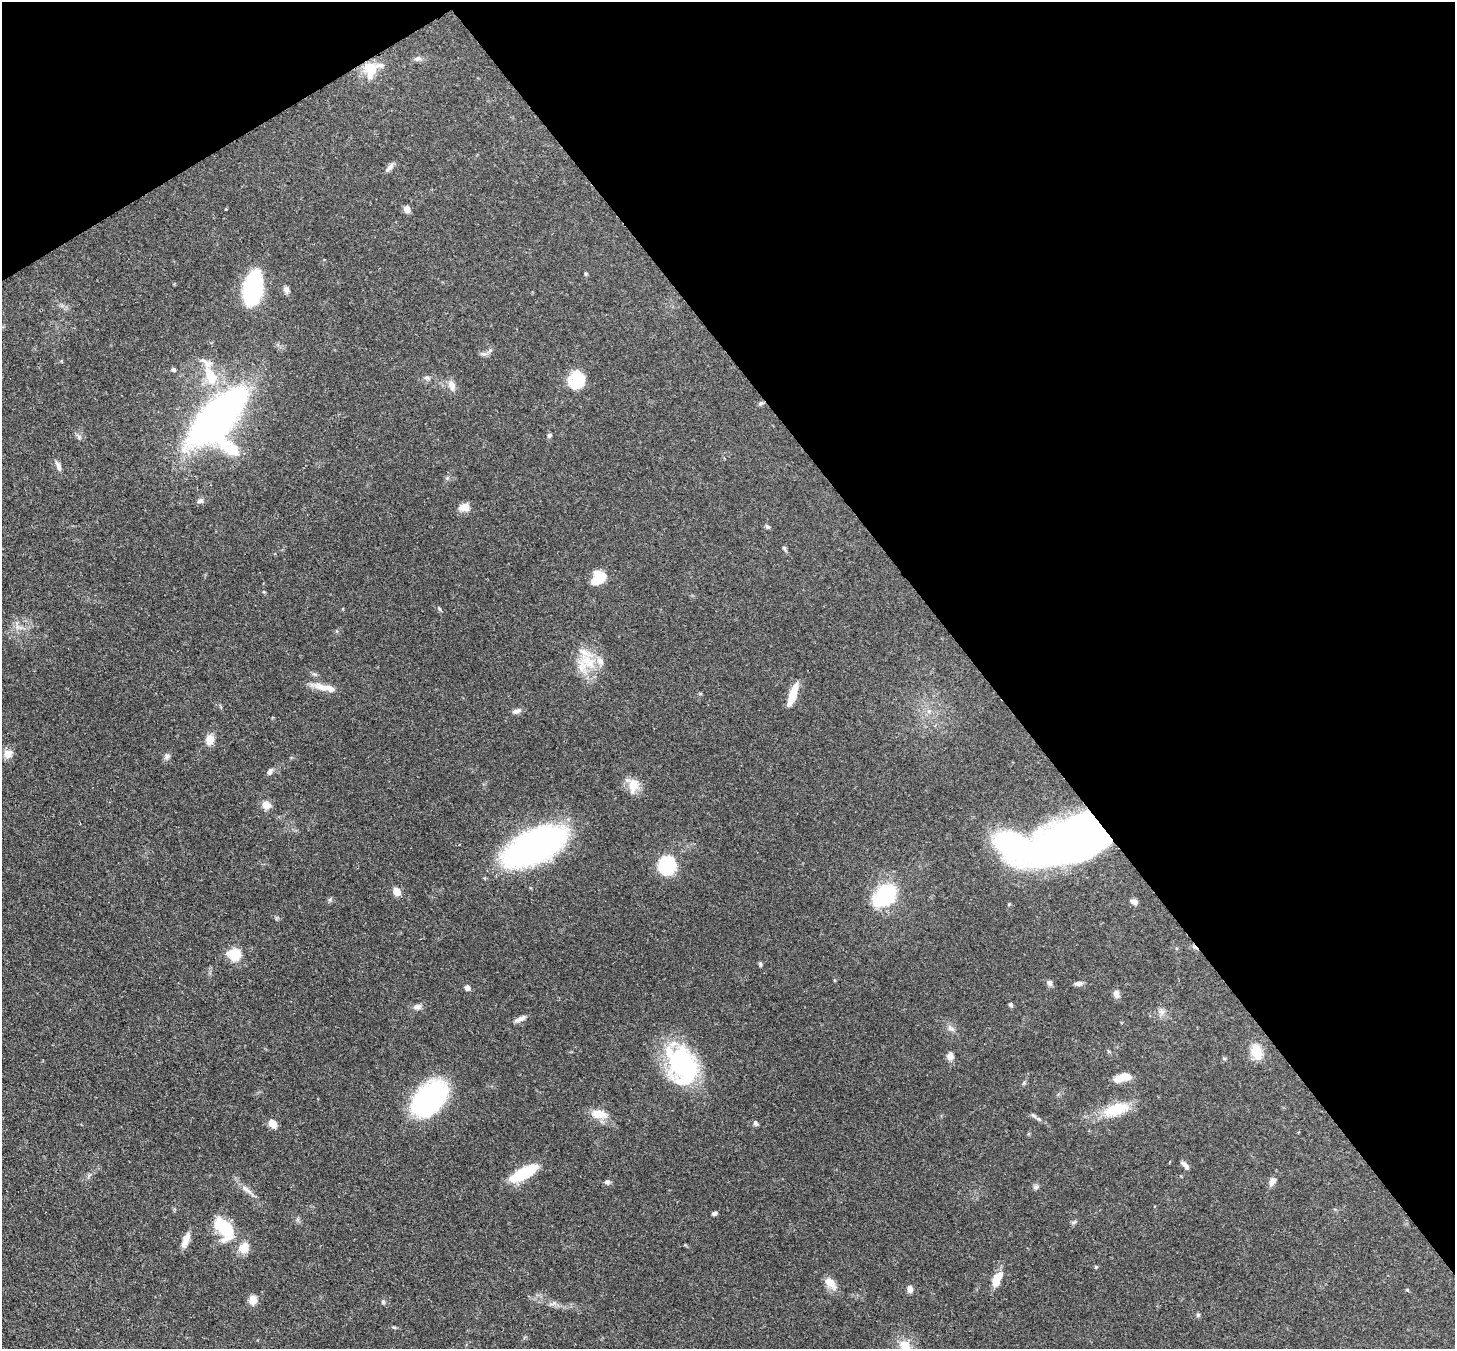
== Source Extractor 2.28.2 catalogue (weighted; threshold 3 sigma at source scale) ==
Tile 3 of 4 x 4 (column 3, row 1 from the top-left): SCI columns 2987-4439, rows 4251-5597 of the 5971 x 5944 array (HDU 1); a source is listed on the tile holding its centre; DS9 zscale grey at full resolution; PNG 1457 x 1351 px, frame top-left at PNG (2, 2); no overlay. Shown black and unused: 36% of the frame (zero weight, under 3 of 4 exposures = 7% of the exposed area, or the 3 px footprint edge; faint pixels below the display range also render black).
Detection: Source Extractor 2.28.2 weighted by HDU 2 'WHT'; one run over the whole footprint, this tile lists its part. Background 0.0932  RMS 0.0041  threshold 0.0184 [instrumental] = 3 sigma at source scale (4.5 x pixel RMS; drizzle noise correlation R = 1.50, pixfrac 1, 0.05/0.05 arcsec/px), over >= 5 px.
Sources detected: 98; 1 inside a brighter object's white glare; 1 cosmic-ray / hot-pixel residue — not listed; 6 inside a brighter listed object's ellipse — not listed separately; the other 90 listed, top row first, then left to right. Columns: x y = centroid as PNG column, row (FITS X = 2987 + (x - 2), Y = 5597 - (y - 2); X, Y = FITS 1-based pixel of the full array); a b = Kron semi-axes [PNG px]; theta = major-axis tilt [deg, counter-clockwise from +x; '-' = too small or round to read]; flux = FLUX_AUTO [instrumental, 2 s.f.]
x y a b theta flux
417 59 11 7 6 1.3
370 70 21 15 -89 9.8
390 167 15 5 50 1.6
407 209 8 6 -77 2.5
586 274 5 4 - 0.55
253 289 28 14 80 60
286 290 9 7 -71 1.6
490 350 7 4 56 0.9
483 354 8 6 -18 1.2
173 370 5 4 - 0.73
210 375 28 13 -67 11
427 378 8 6 -22 1.2
576 380 23 21 63 11
452 386 15 9 -70 2.9
760 403 7 5 43 0.77
218 416 47 18 46 260
549 435 6 5 - 0.93
79 437 8 6 -63 1.1
230 448 34 15 -37 13
58 466 13 6 -69 1.9
200 501 9 6 32 1.3
464 507 12 8 12 4
767 527 7 5 -39 0.78
784 548 7 5 -61 0.71
597 580 16 11 84 8.6
264 592 5 3 - 0.35
439 608 6 4 -58 0.53
588 662 29 15 -41 11
314 674 7 4 -30 0.75
325 687 32 7 -13 5.2
792 697 23 9 70 6.8
516 711 12 6 17 1.6
929 711 7 6 - 1.2
210 740 10 8 83 4.7
8 754 11 9 25 3.6
167 756 9 7 34 1.3
269 772 8 6 58 1.4
633 785 19 14 -81 5.6
266 805 11 10 - 3.4
1073 840 74 36 19 260
535 846 59 27 26 130
667 866 11 9 85 47
396 891 5 5 - 8.9
886 895 16 11 47 54
1134 901 8 5 -23 2.1
234 954 12 11 - 11
760 964 7 4 -71 0.63
834 980 5 3 - 0.4
1049 983 7 6 - 1.5
1078 983 10 5 5 1.6
467 988 8 7 - 1.4
1116 994 9 7 -68 2.1
1010 1005 7 5 -50 0.67
417 1007 10 7 11 1.8
1162 1012 8 8 - 1.8
520 1019 16 6 23 2
951 1028 12 6 -33 1.7
1256 1052 19 12 -77 6.9
950 1056 9 8 - 2.3
1224 1059 6 4 -1 0.48
682 1065 40 27 -65 63
1122 1078 20 8 14 6.1
428 1099 40 25 45 60
1116 1110 29 13 18 15
599 1114 20 11 -11 6.2
1033 1115 11 4 -40 1.1
755 1123 7 6 - 0.92
272 1124 10 8 -45 3.1
1185 1165 11 5 -49 1.7
524 1173 27 9 28 22
1272 1181 14 7 62 2.2
607 1182 7 6 - 1.1
1035 1187 8 6 1 1
246 1189 19 6 -38 2.7
714 1213 6 4 17 0.93
1074 1222 8 5 26 0.79
224 1228 24 13 -53 22
186 1240 19 7 68 3.8
244 1248 12 10 51 6.2
1096 1267 5 4 - 0.44
997 1279 17 8 63 7
830 1283 18 10 -41 4
910 1289 8 6 -76 1.9
1407 1290 4 4 - 0.41
253 1300 11 9 82 3.3
383 1302 6 5 - 0.68
554 1303 6 6 - 1.1
1198 1315 6 5 - 0.64
394 1327 6 4 -19 0.49
905 1345 17 14 -52 6.3
Overlapping masked pixels (flux is a lower limit): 1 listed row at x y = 1073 840
Isophote crosses this tile's border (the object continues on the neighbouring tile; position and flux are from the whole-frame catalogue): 1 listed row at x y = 905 1345
Unlisted compact peaks at least as high as the median listed source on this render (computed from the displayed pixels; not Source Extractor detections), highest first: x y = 330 900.